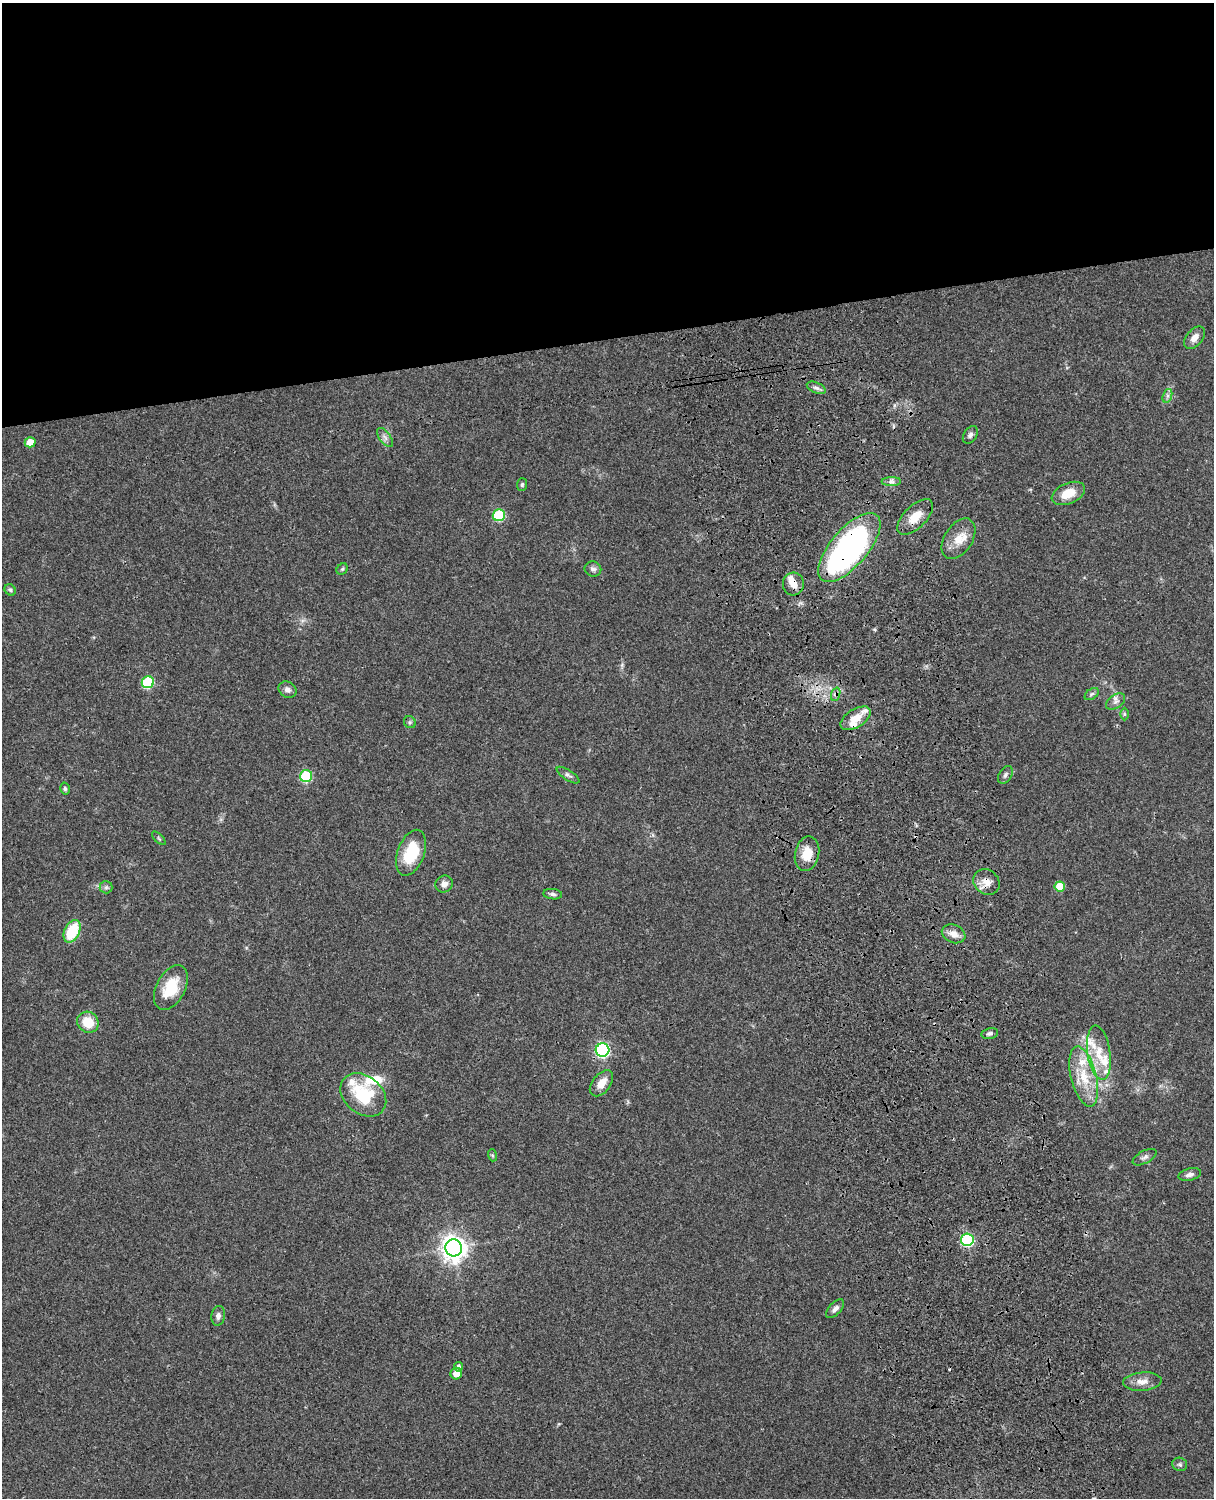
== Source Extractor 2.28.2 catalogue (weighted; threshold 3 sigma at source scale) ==
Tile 2 of 4 x 3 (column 2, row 1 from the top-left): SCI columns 1333-2544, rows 3268-4763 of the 5087 x 4926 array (HDU 1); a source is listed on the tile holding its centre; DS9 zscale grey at full resolution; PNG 1216 x 1500 px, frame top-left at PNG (2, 3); each listed source drawn as its Kron ellipse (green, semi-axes under 4 px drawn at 4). Shown black and unused: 23% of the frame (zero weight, under 3 of 4 exposures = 6% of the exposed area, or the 3 px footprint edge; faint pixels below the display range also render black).
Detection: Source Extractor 2.28.2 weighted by HDU 2 'WHT'; one run over the whole footprint, this tile lists its part. Background 0.076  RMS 0.0057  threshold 0.0257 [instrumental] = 3 sigma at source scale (4.5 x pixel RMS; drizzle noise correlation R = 1.50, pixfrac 1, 0.05/0.05 arcsec/px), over >= 5 px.
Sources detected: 70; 1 inside a brighter object's white glare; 2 cosmic-ray / hot-pixel residue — neither listed nor drawn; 9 inside a brighter listed object's ellipse — not listed separately; the other 58 listed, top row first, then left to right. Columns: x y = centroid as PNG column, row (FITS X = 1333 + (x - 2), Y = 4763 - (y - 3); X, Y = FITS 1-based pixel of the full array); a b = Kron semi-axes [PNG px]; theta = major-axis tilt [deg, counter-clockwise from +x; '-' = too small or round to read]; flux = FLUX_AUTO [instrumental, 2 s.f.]
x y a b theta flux
1194 338 13 8 49 4.6
816 388 10 5 -24 1.9
1167 396 7 4 72 1.5
970 435 9 6 57 1.7
385 437 11 5 -52 2
30 442 5 5 - 8.3
891 482 10 4 0 1.8
522 484 6 5 - 1
1068 493 18 10 23 10
499 515 6 6 - 37
915 517 22 11 45 10
959 539 22 14 57 9.7
849 547 42 18 50 170
342 569 6 5 - 0.85
593 569 8 7 - 2
793 584 11 10 - 5.7
10 590 6 5 - 0.94
148 682 6 6 - 40
287 690 9 7 -32 2.3
836 694 7 4 70 1.4
1092 694 8 5 36 1.1
1115 702 11 6 35 2.4
1124 714 6 4 -90 0.77
855 718 17 9 32 8.1
410 722 6 5 - 1
568 775 13 5 -33 1.7
1005 775 10 6 58 1.9
306 776 6 6 - 40
65 789 6 4 -75 1
159 838 8 3 -45 0.76
411 853 24 13 70 22
807 854 17 12 79 11
986 882 14 12 -44 5.7
444 884 9 8 - 3
1060 886 5 5 - 12
106 887 6 6 - 1.4
553 894 9 5 -6 1.5
72 931 12 7 64 23
954 934 12 9 -23 4.4
171 988 24 14 62 18
88 1022 11 10 - 12
990 1033 8 5 12 1.5
603 1050 7 7 - 94
1099 1053 27 11 -82 13
1084 1077 31 12 -76 17
601 1083 15 9 52 6.8
363 1095 25 19 -39 31
492 1155 6 4 -71 0.78
1145 1157 13 6 28 2
1190 1174 11 6 14 2.3
967 1240 6 6 - 77
454 1248 8 8 - 550
835 1309 11 6 47 2.4
218 1316 10 6 81 2.4
459 1367 4 4 - 2.2
456 1374 6 6 - 5.2
1142 1382 19 9 4 5.2
1180 1464 7 6 - 1.3
Overlapping masked pixels (flux is a lower limit): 6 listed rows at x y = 915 517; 849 547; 793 584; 836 694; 807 854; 986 882